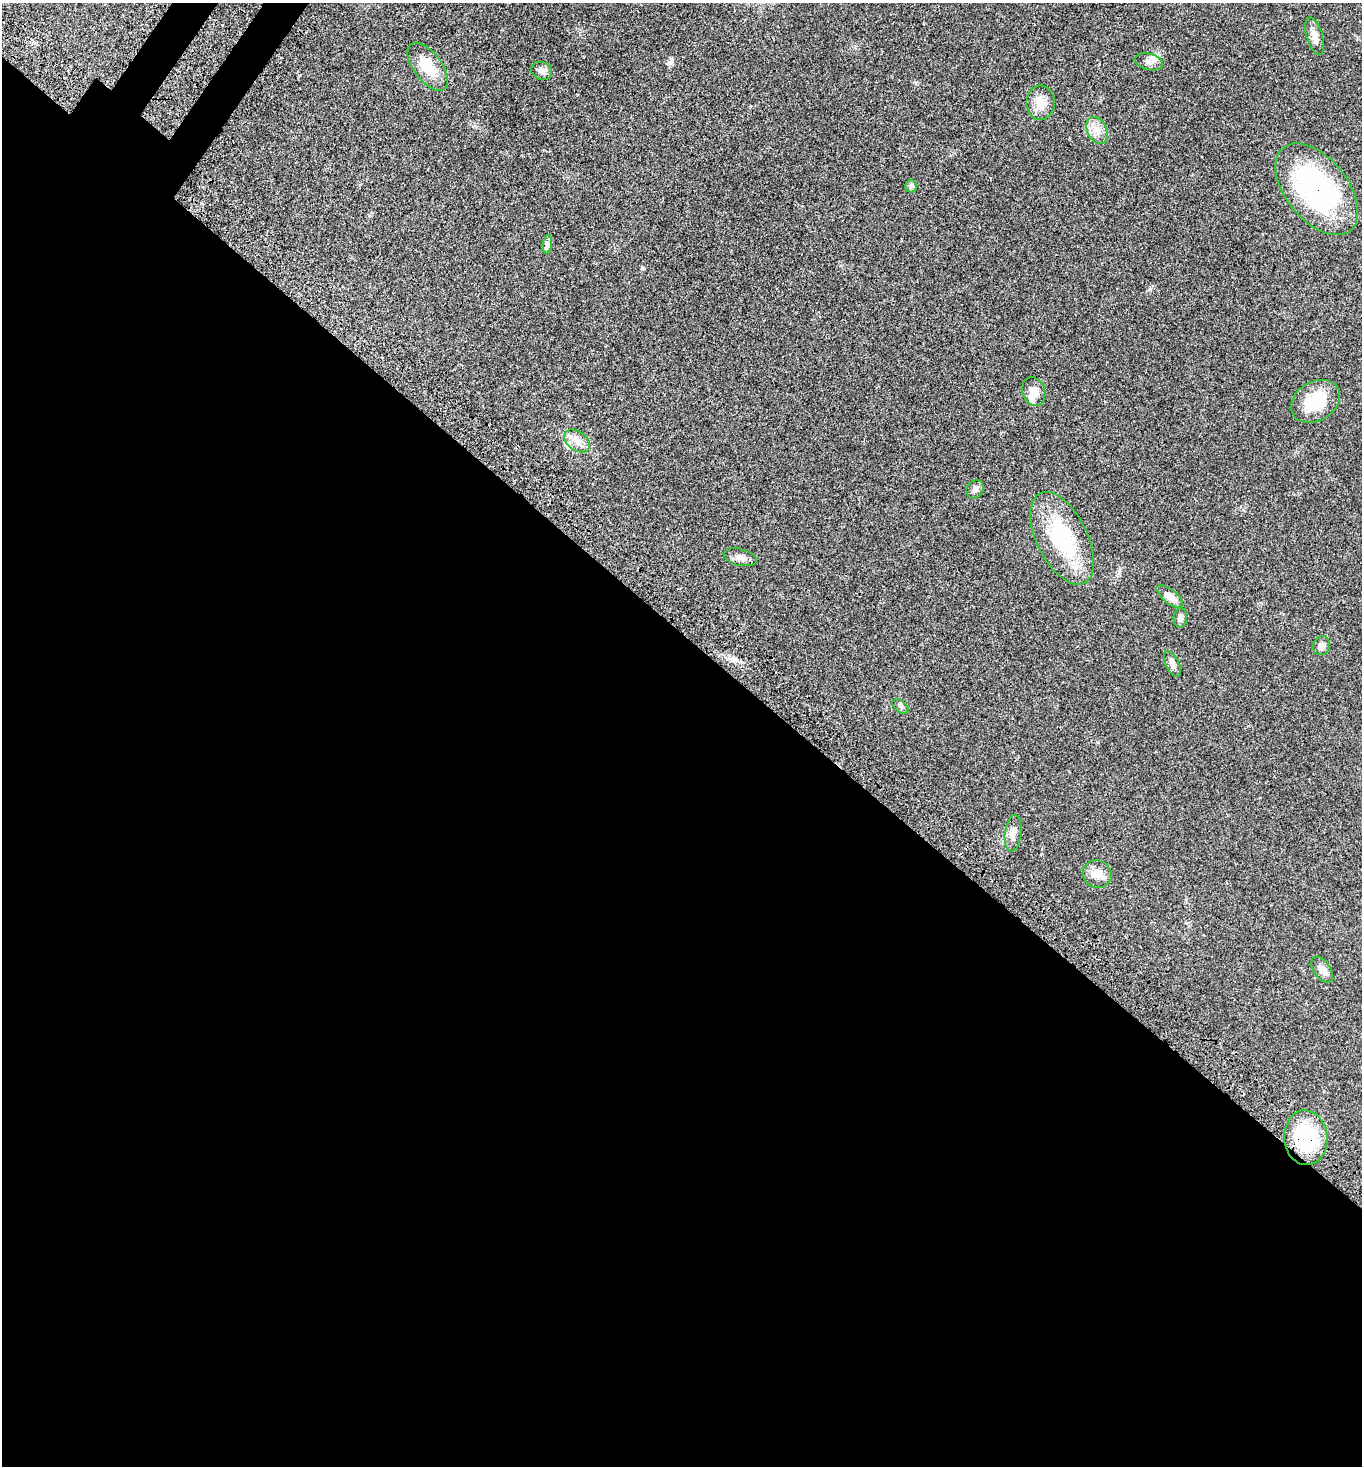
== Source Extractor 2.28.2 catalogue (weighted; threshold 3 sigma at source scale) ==
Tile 14 of 4 x 4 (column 2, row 4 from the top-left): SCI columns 1748-3107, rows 112-1575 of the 6077 x 6080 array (HDU 1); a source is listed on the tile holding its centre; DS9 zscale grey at full resolution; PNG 1364 x 1468 px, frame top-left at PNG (2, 3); each listed source drawn as its Kron ellipse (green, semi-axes under 4 px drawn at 4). Shown black and unused: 58% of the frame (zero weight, under 3 of 4 exposures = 8% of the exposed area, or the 3 px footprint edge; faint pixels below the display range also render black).
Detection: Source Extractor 2.28.2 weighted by HDU 2 'WHT'; one run over the whole footprint, this tile lists its part. Background 0.0205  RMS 0.0034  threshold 0.0152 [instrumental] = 3 sigma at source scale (4.5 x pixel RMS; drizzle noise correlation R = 1.50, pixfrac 1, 0.05/0.05 arcsec/px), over >= 5 px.
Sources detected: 25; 1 inside a brighter listed object's ellipse — not listed separately; the other 24 listed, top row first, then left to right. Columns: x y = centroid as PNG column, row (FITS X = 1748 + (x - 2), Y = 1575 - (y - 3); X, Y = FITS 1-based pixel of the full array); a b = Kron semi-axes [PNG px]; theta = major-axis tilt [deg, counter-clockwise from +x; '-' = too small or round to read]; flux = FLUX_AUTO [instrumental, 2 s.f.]
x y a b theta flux
1315 36 19 8 -74 2.6
1149 62 14 8 -14 1.9
428 67 28 14 -53 8.2
542 71 10 8 -24 1.4
1041 103 17 14 -90 4.2
1097 130 14 9 -65 2.9
911 186 6 6 - 0.7
1317 189 53 31 -51 54
547 244 9 4 82 0.88
1034 392 15 11 -71 3.1
1315 401 26 19 31 11
577 441 14 9 -37 2.7
975 489 9 8 - 1.2
1062 538 50 25 -64 27
740 557 17 8 -13 2
1170 597 16 7 -39 2.6
1180 618 10 6 81 1.2
1322 646 9 8 - 1.5
1172 664 14 6 -65 1.5
900 706 9 5 -38 0.8
1013 833 18 8 83 2.5
1097 874 14 13 - 3.4
1322 970 15 8 -55 2.3
1306 1138 27 21 -85 24
Overlapping masked pixels (flux is a lower limit): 2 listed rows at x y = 1317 189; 1306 1138
Unlisted compact peaks at least as high as the median listed source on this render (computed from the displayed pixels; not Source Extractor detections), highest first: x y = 1150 289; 642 268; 671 58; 1119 573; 916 83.